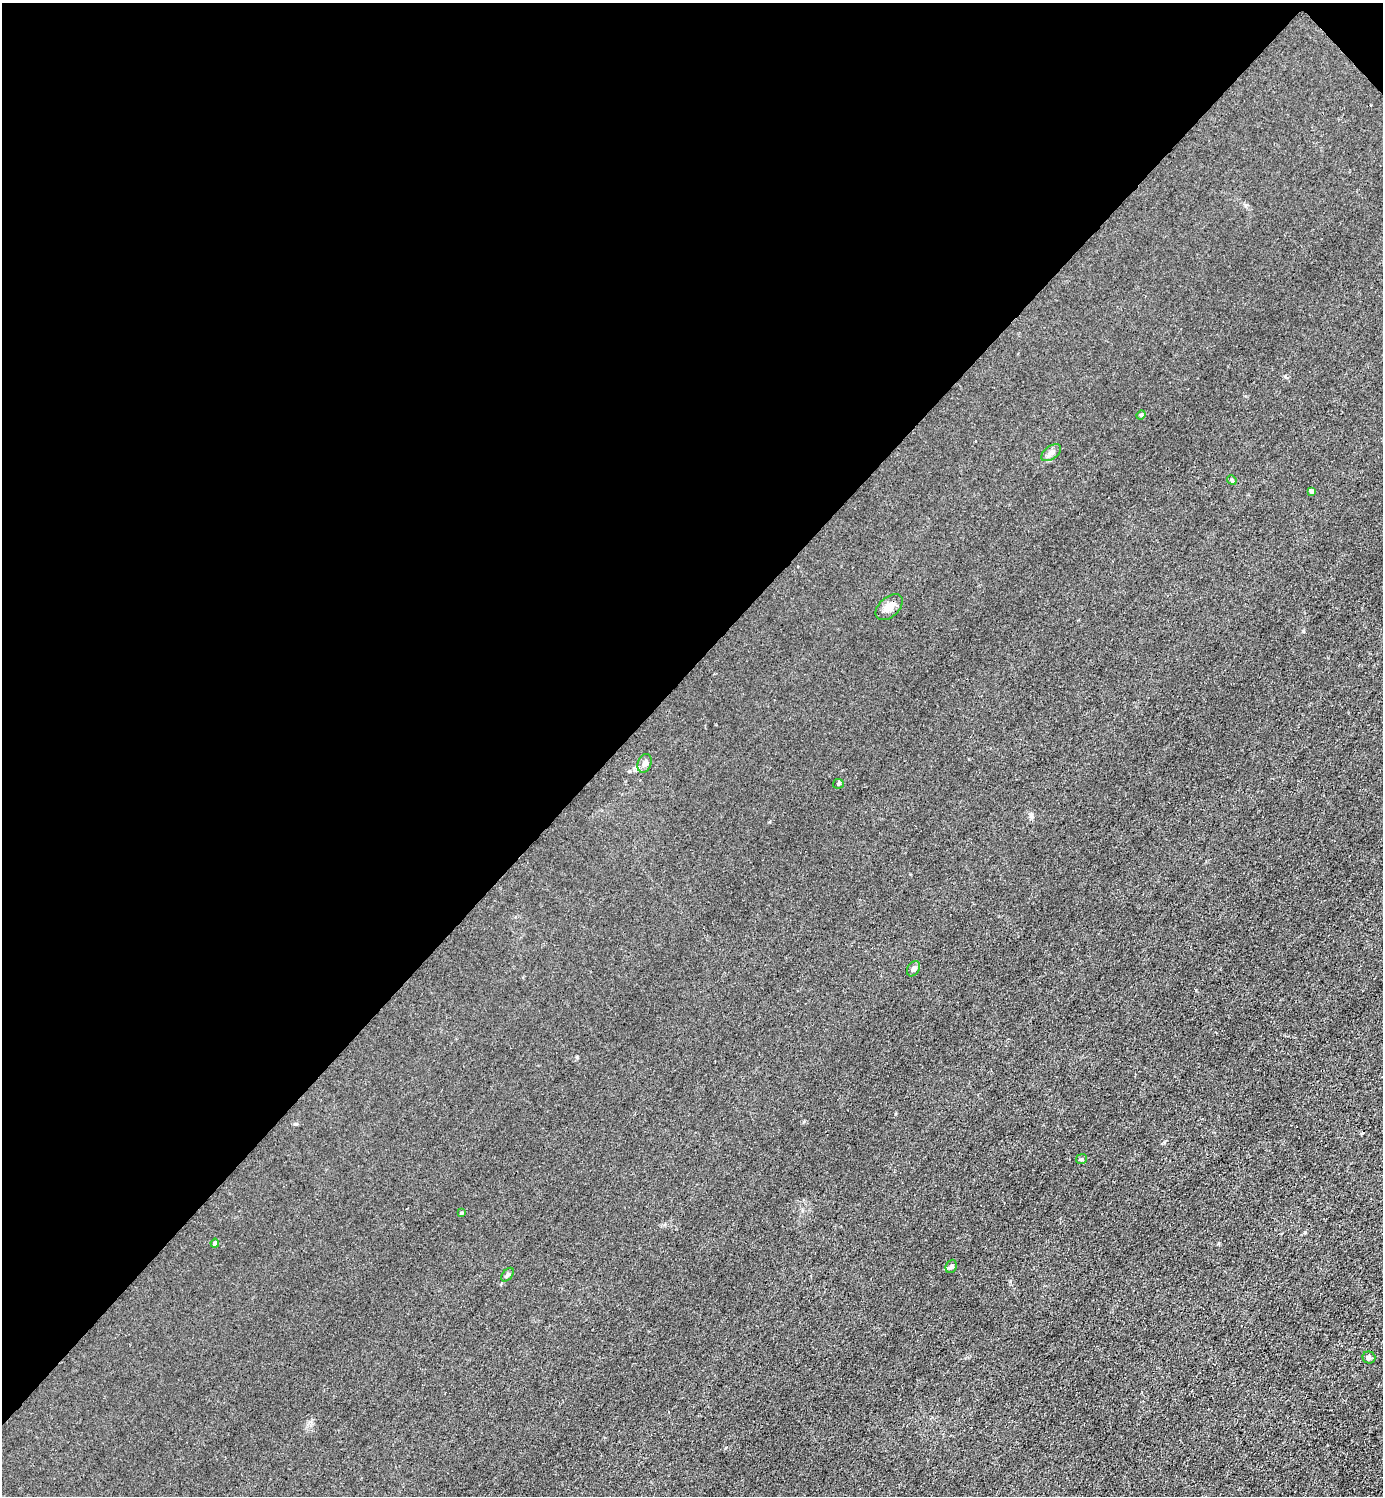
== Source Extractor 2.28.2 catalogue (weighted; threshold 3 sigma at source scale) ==
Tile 2 of 4 x 4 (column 2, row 1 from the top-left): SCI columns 1682-3062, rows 4487-5980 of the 5983 x 5983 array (HDU 1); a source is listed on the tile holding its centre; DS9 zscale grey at full resolution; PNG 1385 x 1498 px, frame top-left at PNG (2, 3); each listed source drawn as its Kron ellipse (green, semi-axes under 4 px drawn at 4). Shown black and unused: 45% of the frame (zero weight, under 3 of 4 exposures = <1% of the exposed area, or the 3 px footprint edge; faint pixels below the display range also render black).
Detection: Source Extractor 2.28.2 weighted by HDU 2 'WHT'; one run over the whole footprint, this tile lists its part. Background 0.0215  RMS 0.0062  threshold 0.0278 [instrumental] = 3 sigma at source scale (4.5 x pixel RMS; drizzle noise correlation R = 1.50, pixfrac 1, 0.05/0.05 arcsec/px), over >= 5 px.
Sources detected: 14; all 14 listed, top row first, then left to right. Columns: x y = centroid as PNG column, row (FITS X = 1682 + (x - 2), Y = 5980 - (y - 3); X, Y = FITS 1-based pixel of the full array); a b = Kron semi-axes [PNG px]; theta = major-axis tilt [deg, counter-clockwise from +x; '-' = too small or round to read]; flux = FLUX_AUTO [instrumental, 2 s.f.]
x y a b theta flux
1141 415 4 4 - 0.73
1051 453 11 6 36 2.3
1232 480 5 4 - 0.83
1311 491 4 4 - 1.5
889 607 16 9 42 4.6
644 763 10 6 68 2.2
838 784 5 4 - 0.87
913 969 8 6 57 1.6
1081 1159 5 5 - 0.77
461 1213 4 3 - 0.81
215 1243 4 4 - 1.7
951 1266 7 5 69 1.2
508 1275 8 5 52 1.2
1369 1357 6 6 - 1.4
Unlisted compact peaks at least as high as the median listed source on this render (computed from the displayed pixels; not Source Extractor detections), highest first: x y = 577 1057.